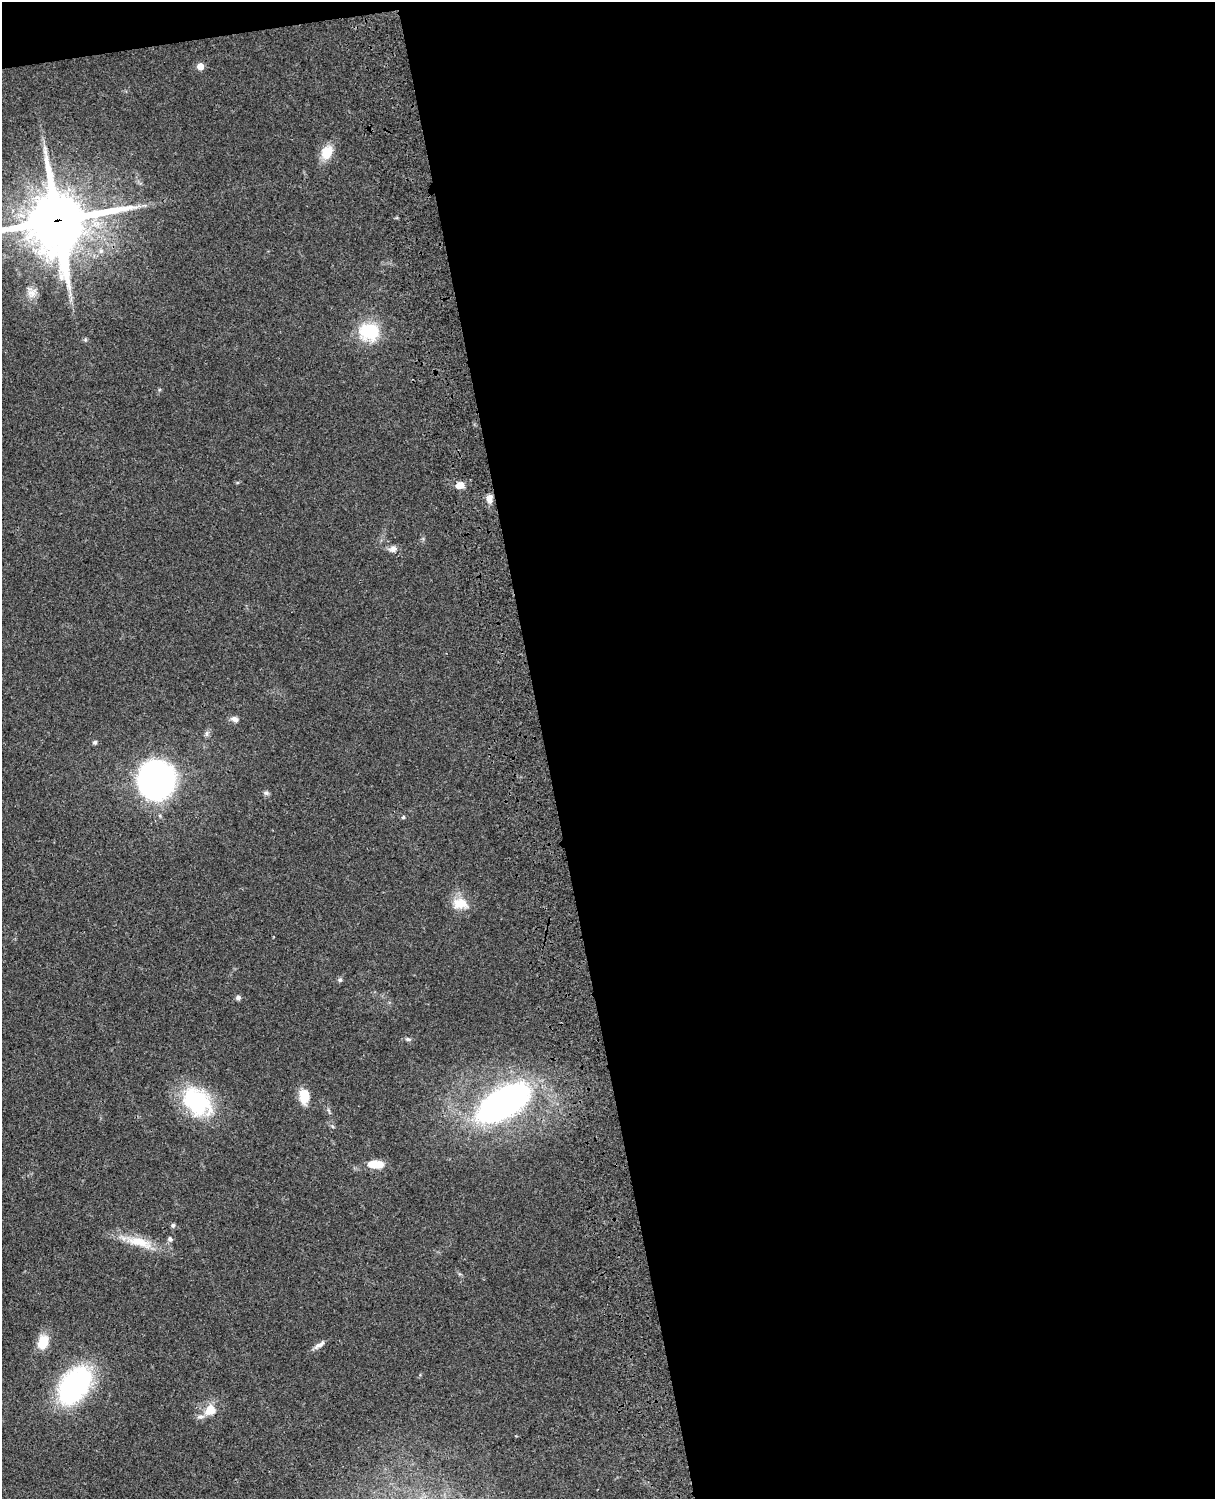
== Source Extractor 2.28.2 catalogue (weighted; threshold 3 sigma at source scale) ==
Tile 4 of 4 x 3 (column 4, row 1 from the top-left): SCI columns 3761-4973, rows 3267-4763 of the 5091 x 4922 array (HDU 1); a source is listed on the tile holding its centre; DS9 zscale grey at full resolution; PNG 1217 x 1501 px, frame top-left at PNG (2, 2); no overlay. Shown black and unused: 56% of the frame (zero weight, under 3 of 4 exposures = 6% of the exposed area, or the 3 px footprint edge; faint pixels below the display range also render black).
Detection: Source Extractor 2.28.2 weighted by HDU 2 'WHT'; one run over the whole footprint, this tile lists its part. Background 0.0869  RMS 0.0062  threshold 0.0277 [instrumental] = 3 sigma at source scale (4.5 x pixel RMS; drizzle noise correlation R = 1.50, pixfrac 1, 0.05/0.05 arcsec/px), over >= 5 px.
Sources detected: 31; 1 inside a brighter listed object's ellipse — not listed separately; the other 30 listed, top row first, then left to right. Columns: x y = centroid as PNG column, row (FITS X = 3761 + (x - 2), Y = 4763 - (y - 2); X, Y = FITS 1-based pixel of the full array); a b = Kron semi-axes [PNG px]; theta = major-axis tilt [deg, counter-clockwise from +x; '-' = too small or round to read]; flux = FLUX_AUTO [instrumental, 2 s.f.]
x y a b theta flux
200 66 5 5 - 8.4
327 152 14 11 63 13
57 221 22 21 - 3800
32 293 15 11 38 5.1
369 331 20 16 -6 32
460 485 9 7 5 6.3
489 499 10 6 83 4.5
393 549 11 9 15 2.9
235 719 10 7 -18 2.8
206 733 9 4 81 1.4
95 742 5 5 - 1.3
156 779 19 18 - 400
266 793 8 6 -2 1.4
403 817 5 4 - 0.87
460 904 21 14 -6 11
340 980 6 6 - 1.3
238 997 6 6 - 1.7
408 1039 9 5 -12 1.4
304 1096 16 11 -89 11
197 1102 41 29 -44 48
503 1103 53 25 33 200
332 1126 6 4 -47 0.85
375 1164 15 7 -1 15
173 1225 6 5 - 1.3
170 1239 6 5 - 1.7
139 1242 41 12 -15 17
43 1342 16 11 67 13
319 1345 17 6 30 3.1
75 1385 32 20 50 130
211 1410 16 14 39 9.8
Overlapping masked pixels (flux is a lower limit): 1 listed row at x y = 57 221
Isophote crosses this tile's border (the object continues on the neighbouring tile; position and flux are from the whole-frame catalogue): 1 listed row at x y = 57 221